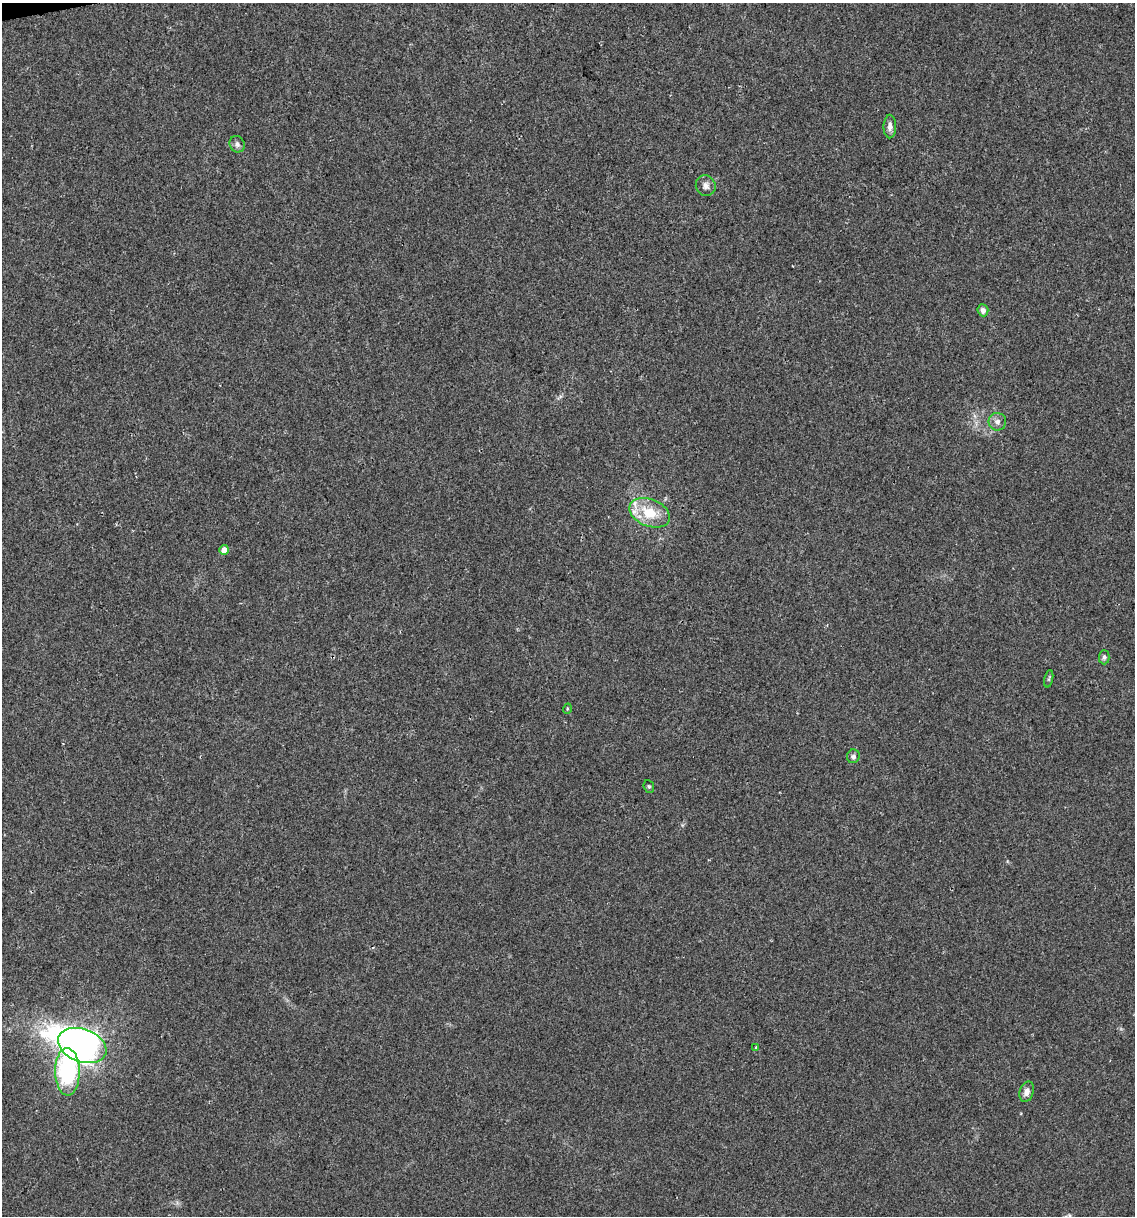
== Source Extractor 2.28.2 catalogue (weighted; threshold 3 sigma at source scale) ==
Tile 11 of 4 x 4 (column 3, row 3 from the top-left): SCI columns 2337-3469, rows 1215-2428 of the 4627 x 4856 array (HDU 1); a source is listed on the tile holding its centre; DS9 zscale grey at full resolution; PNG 1137 x 1218 px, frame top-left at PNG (2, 3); each listed source drawn as its Kron ellipse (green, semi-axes under 4 px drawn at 4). Shown black and unused: <1% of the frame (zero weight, under 2 of 3 exposures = <1% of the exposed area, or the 3 px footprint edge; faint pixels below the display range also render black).
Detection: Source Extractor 2.28.2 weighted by HDU 2 'WHT'; one run over the whole footprint, this tile lists its part. Background 0.0176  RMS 0.0045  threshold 0.0202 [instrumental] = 3 sigma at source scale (4.5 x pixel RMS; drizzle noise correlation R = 1.50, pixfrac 1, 0.0396/0.0396 arcsec/px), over >= 5 px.
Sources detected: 17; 1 inside a brighter listed object's ellipse — not listed separately; the other 16 listed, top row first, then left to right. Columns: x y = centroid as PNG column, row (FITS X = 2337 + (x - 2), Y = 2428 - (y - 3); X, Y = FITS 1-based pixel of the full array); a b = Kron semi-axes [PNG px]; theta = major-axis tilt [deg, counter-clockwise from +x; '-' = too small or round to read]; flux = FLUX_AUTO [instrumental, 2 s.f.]
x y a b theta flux
890 126 12 6 90 2.4
237 144 8 7 - 1.6
706 186 10 9 - 2.2
983 310 6 5 - 1.9
997 422 9 8 - 2.2
650 513 21 13 -22 14
224 550 5 4 - 4.4
1104 657 7 5 90 1.1
1049 679 9 3 77 0.68
567 709 5 3 - 0.46
853 756 7 6 - 1.5
649 786 6 5 - 0.65
82 1046 25 16 -20 380
756 1047 4 2 - 0.36
67 1072 24 12 -89 60
1027 1092 10 7 73 2.5